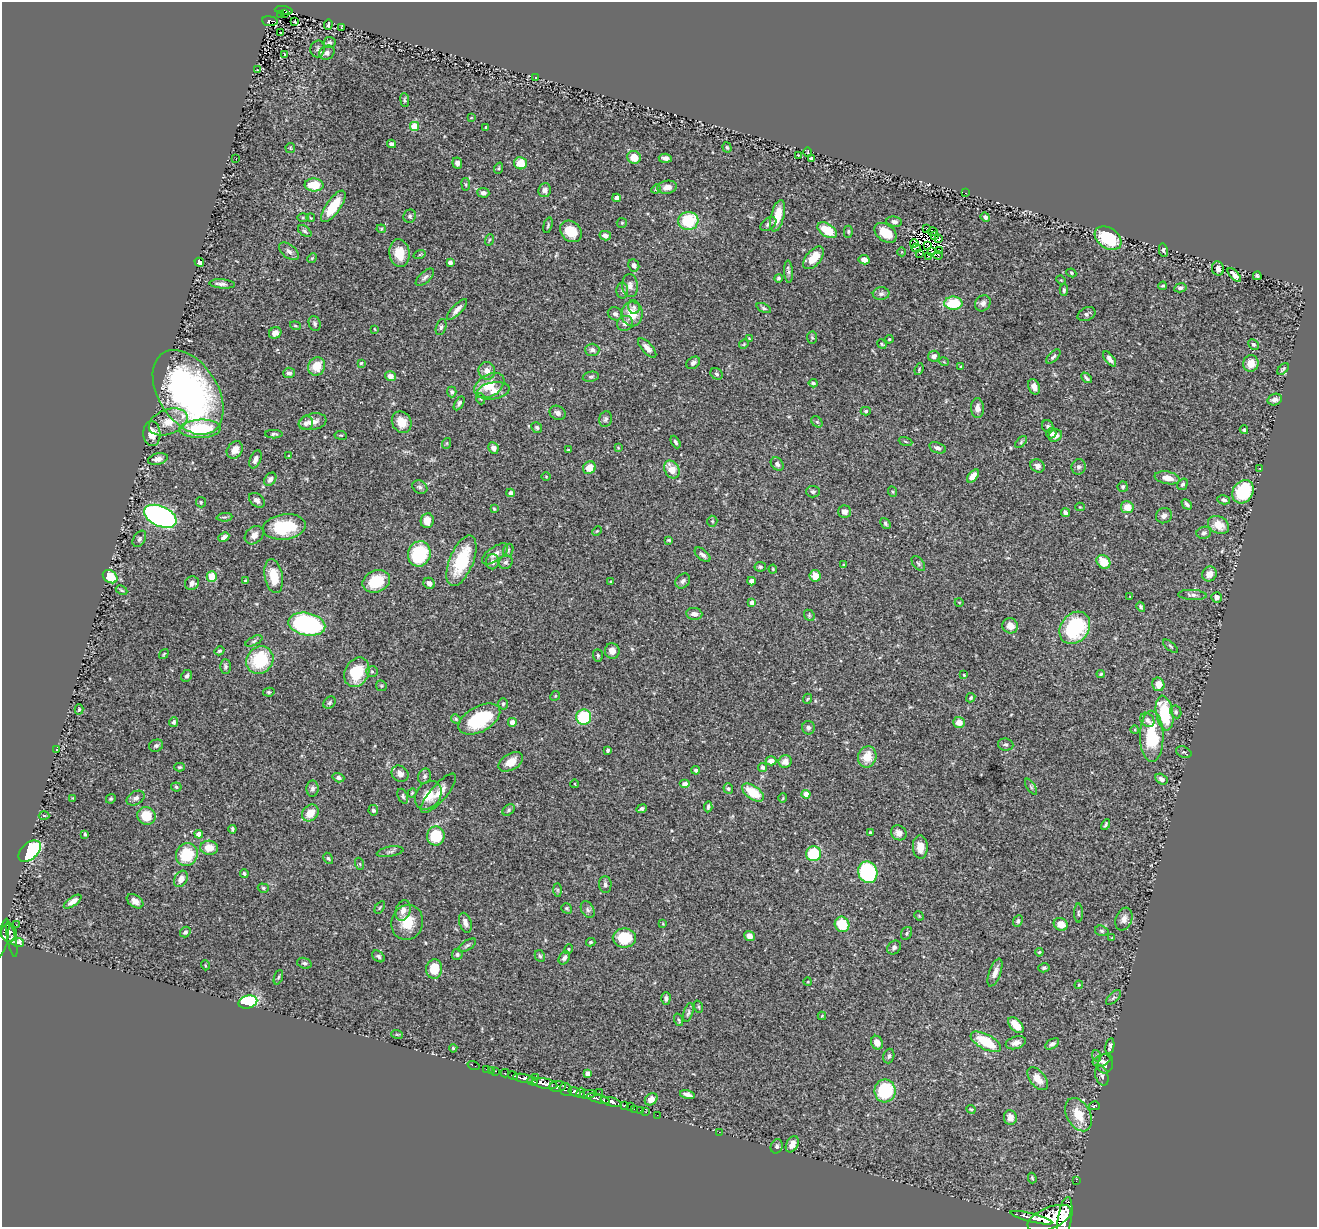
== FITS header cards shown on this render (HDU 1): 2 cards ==
NAXIS1  =                 1315
NAXIS2  =                 1225

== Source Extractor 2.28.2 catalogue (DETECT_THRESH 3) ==
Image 1315 x 1225 px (HDU 1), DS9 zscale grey, 1 PNG px = 1 image px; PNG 1319 x 1229 px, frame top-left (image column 1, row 1225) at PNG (2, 2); each listed source drawn as its Kron ellipse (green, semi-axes under 4 px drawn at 4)
Background 0.881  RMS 0.024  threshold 0.0731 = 3 sigma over >= 5 px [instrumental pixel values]
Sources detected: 451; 3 with non-positive FLUX_AUTO (blend fragments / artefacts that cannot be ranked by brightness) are neither listed nor drawn; the other 448 listed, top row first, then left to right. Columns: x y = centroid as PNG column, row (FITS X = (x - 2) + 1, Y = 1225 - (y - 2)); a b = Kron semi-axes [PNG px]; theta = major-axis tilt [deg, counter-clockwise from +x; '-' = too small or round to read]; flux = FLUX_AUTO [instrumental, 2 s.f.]
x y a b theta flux
284 10 9 3 -7 110
284 13 4 3 - 30
280 15 3 3 - 30
270 21 8 5 -6 210
294 22 3 3 - 4.1
328 25 5 3 - 2.5
342 27 3 2 - 1.2
280 32 3 3 - 4
330 42 6 5 - 3.1
318 49 8 7 - 4.5
327 53 8 6 31 6.8
285 54 3 3 - 9.1
258 70 3 2 - 1
536 77 2 2 - 1.3
405 100 7 4 -83 2.5
471 118 4 2 - 1.1
414 126 4 4 - 50
486 127 3 3 - 2.4
392 144 4 4 - 5.1
727 147 5 4 - 2.8
290 148 5 5 - 1.9
808 152 5 3 - 1.2
798 155 3 2 - 1
634 157 7 6 - 23
665 158 6 4 -4 6.8
236 159 2 2 - 1
811 159 4 3 - 5.7
457 163 6 5 - 5.5
521 163 6 6 - 25
499 168 6 3 71 2
466 184 6 3 -81 1.8
314 185 9 6 -1 37
667 187 10 6 9 11
656 189 5 4 - 2
545 190 7 6 - 5.7
483 193 6 5 - 5.9
966 193 3 2 - 39
617 198 4 4 - 9.6
333 206 18 7 55 48
410 216 7 6 - 3.7
778 216 16 6 76 32
303 217 6 4 0 1.9
985 217 5 4 - 4.4
311 218 4 3 - 1.3
688 221 10 9 - 71
894 222 8 5 -8 5.7
622 223 5 5 - 1.9
768 224 9 5 36 5.5
548 225 8 3 73 2.6
381 229 4 4 - 1.7
926 229 2 2 - 8.1
827 230 11 6 -32 41
305 231 8 4 -37 3.3
571 231 12 9 -44 35
848 232 6 4 -89 2.2
932 232 5 2 - 3.6
886 233 12 8 -37 37
605 236 6 4 -14 6.6
934 236 2 2 - 0.59
1108 238 14 10 -33 77
939 239 3 2 - 2
489 240 6 3 71 2
914 243 4 2 - 5
927 245 3 2 - 2.1
916 248 5 3 - 0.28
1163 250 7 4 -78 2.8
289 251 11 6 -38 6.7
940 251 4 2 - 2
902 252 4 3 - 1.1
931 252 3 2 - 0.66
399 253 14 10 -82 29
920 253 3 2 - 1.1
420 255 6 3 20 1.8
938 255 5 2 - 1.9
928 256 2 2 - 1.6
312 258 5 4 - 1.7
814 258 13 7 51 31
864 260 5 4 - 14
199 262 5 4 - 4.4
450 263 4 4 - 6.5
634 265 6 5 - 6
1218 268 7 6 - 8.4
788 272 11 4 -86 4.8
1071 273 5 4 - 2.1
1234 275 8 4 -47 8.1
1257 276 4 4 - 3.1
425 277 11 5 42 5
778 278 4 4 - 2.8
1061 280 5 3 - 1.5
222 284 13 4 -5 5.5
630 286 11 8 -84 8.6
1163 286 4 3 - 2
1180 288 6 4 12 4
622 290 8 6 -89 3.8
1064 290 6 4 89 3
881 294 8 6 9 5.4
953 303 9 6 1 61
983 303 8 7 - 6.5
634 307 7 6 - 4.1
764 308 8 4 -25 3.2
457 310 13 5 46 8.7
615 314 7 6 - 4.5
632 314 12 10 -88 30
1086 314 9 6 26 5.2
315 323 8 5 -71 3.8
625 323 8 7 - 7.1
295 326 5 4 - 1.9
441 327 8 5 75 3.9
374 329 3 2 - 1.3
275 333 6 5 - 7
749 338 3 2 - 1.1
812 338 6 5 - 2.4
889 339 4 4 - 1.6
744 344 5 4 - 1.7
882 344 5 4 - 2
1253 344 6 4 -45 3.3
647 348 12 5 -48 8.7
592 350 7 6 - 5.4
934 356 6 5 - 6.6
1053 356 9 4 46 3.6
1110 359 9 4 -51 6.9
944 362 5 3 - 1.3
361 363 3 3 - 1.6
693 363 7 5 34 4.5
1251 363 8 7 - 18
317 366 9 8 - 28
961 366 4 3 - 1.6
919 369 6 4 68 1.8
1283 369 7 4 45 2.8
487 371 9 8 - 11
289 373 6 5 - 4.8
717 374 7 5 -32 3.5
390 376 5 5 - 8.3
591 377 8 5 10 3.4
1086 378 6 3 -46 3.3
813 383 4 3 - 2.6
489 385 16 11 31 31
1034 387 8 5 -69 9.1
493 391 16 8 9 15
188 392 47 29 -57 460
452 392 5 4 - 3.4
481 399 5 3 - 1.8
1275 400 7 5 18 7.1
459 403 8 4 59 4.2
978 408 10 6 -88 9.7
866 411 5 4 - 2.9
558 413 8 7 - 6.2
605 419 8 6 71 4
168 422 20 12 20 26
313 422 14 8 10 13
402 422 11 9 -58 19
817 422 6 5 - 2.5
306 423 7 7 - 6.5
1048 426 6 5 - 3.2
537 428 6 5 - 2.8
200 429 21 9 2 93
1244 430 4 4 - 3.6
1051 433 5 5 - 6.1
152 434 12 8 -87 16
274 434 9 4 1 3.3
341 435 6 3 -8 1.5
1055 436 7 5 27 9.6
905 441 7 3 -19 1.7
675 442 7 4 -62 3.2
1021 442 7 4 47 2.7
447 443 5 3 - 1.6
493 448 6 5 - 8.2
618 448 3 3 - 1.3
938 448 9 5 -17 5.5
235 450 9 7 54 13
568 450 3 2 - 1.6
289 456 4 3 - 1.8
158 459 10 5 14 7.6
255 459 9 5 67 8.5
777 464 7 5 -47 4.8
1037 466 7 6 - 6.4
1078 467 8 7 - 4.9
589 468 6 6 - 23
1260 468 2 2 - 1.2
672 470 9 7 -58 22
973 476 7 4 50 15
546 477 4 3 - 1.3
1167 478 13 6 -11 16
270 479 7 5 52 6.6
1183 484 6 5 - 3
420 487 8 6 -31 4.8
1123 487 5 5 - 3.4
813 492 7 5 -2 3.5
893 492 5 3 - 1.9
1243 492 12 10 55 91
510 493 4 4 - 6.8
257 500 9 6 -40 6.1
1224 500 7 4 -13 4.3
201 502 5 5 - 2.1
1187 504 6 4 -45 4.1
1080 507 4 4 - 1.5
1127 507 6 6 - 20
494 509 4 3 - 1.9
844 512 6 6 - 7.5
1065 512 5 3 - 3.8
160 516 17 10 -24 520
1164 516 8 7 - 7.4
224 517 8 3 4 2.2
427 521 7 6 - 13
712 521 5 5 - 2.1
885 523 6 4 -49 3.2
1218 525 11 8 -28 23
284 527 21 12 7 78
597 531 5 3 - 1.4
1204 533 7 6 - 4.4
254 535 10 8 41 9.6
224 537 6 4 26 6.7
139 539 9 5 59 3.9
669 540 3 3 - 1.9
508 550 7 5 69 2.8
419 554 13 11 71 110
495 554 15 7 35 10
703 555 9 5 -40 6
461 561 27 12 68 92
492 562 7 6 - 7.7
506 562 7 6 - 4
1103 562 7 6 - 28
918 564 9 5 -53 3.4
844 565 3 3 - 2.2
760 567 6 4 10 2.8
773 569 4 4 - 1.6
1209 574 7 7 - 13
274 576 17 9 -79 37
815 576 6 5 - 15
110 577 8 6 -36 42
212 577 5 5 - 28
245 580 3 2 - 1.6
376 581 14 10 23 53
683 581 8 6 47 5.2
751 581 4 4 - 8.5
611 582 3 3 - 1.9
192 583 7 6 - 7.5
429 583 6 5 - 8.1
122 590 6 4 -27 2.8
1192 595 14 5 -3 5.6
1130 597 2 2 - 1.1
1217 597 5 5 - 9.3
959 602 4 3 - 1.1
752 603 4 4 - 9.1
1141 607 5 4 - 2.8
694 614 8 6 -6 9
809 615 6 4 -48 2.3
307 624 18 11 -11 260
1010 626 8 7 - 12
1075 628 17 14 51 130
254 641 9 4 26 3.4
1170 646 9 3 -41 2.4
219 651 5 4 - 2.5
612 651 7 7 - 13
164 654 5 3 - 1.6
598 655 6 5 - 2.7
260 660 14 13 - 92
225 667 7 5 -89 3.3
372 671 6 5 - 3.2
357 672 15 12 64 58
1101 674 4 4 - 2.2
964 675 3 2 - 1.3
187 676 6 5 - 4.7
1158 684 7 6 - 17
381 686 5 5 - 2
269 692 6 4 13 2.2
555 696 5 4 - 1.8
971 698 5 4 - 2.3
807 699 5 3 - 1.5
330 703 7 5 46 3.3
503 704 5 5 - 2.6
79 709 5 4 - 2.2
1176 712 6 5 - 3.6
1165 713 17 8 -80 93
584 717 7 7 - 100
456 719 5 4 - 2
479 719 23 12 29 110
1147 720 8 6 -49 5.6
174 722 5 4 - 3.2
512 722 4 4 - 12
959 722 6 5 - 15
808 728 7 6 - 4.1
1135 730 4 3 - 1.3
1152 736 25 11 -90 84
1006 745 8 6 -9 3.6
156 746 7 6 - 4.8
56 750 3 2 - 1.4
608 750 4 3 - 2.8
1184 752 8 5 -24 3.5
867 757 11 9 70 30
771 761 5 4 - 11
511 762 13 8 31 23
785 762 6 6 - 12
179 767 5 4 - 2.2
762 767 4 4 - 4.6
696 770 4 4 - 3.9
400 774 9 7 -40 9.3
425 776 8 6 67 4.1
338 778 6 4 -18 5.2
1161 779 6 5 - 5.2
575 784 4 3 - 1.1
685 784 5 4 - 8.7
176 787 5 4 - 2.5
1031 787 9 3 -57 2.7
312 789 8 6 87 4.9
728 789 5 5 - 2.6
412 793 5 4 - 1.6
438 793 25 8 49 22
753 793 12 7 -36 47
806 794 4 4 - 25
428 795 15 12 54 27
403 796 8 5 -68 3.4
73 798 4 3 - 1.3
136 798 9 6 28 5.4
783 798 5 3 - 1.3
111 799 5 4 - 2.4
708 807 5 3 - 3.4
641 809 5 3 - 3.9
373 810 5 5 - 3.8
509 810 7 5 43 3
310 813 9 7 47 23
44 816 5 3 - 1.9
146 816 9 8 - 39
1106 825 6 3 61 2.7
232 829 4 3 - 2.5
870 833 3 3 - 2.8
899 833 8 7 - 10
85 834 3 3 - 1.9
199 834 4 4 - 12
436 836 9 8 - 63
920 847 11 7 -86 16
209 848 9 7 -6 21
30 851 13 8 41 180
390 852 13 5 9 4.9
814 854 7 7 - 63
187 855 12 10 61 57
328 858 6 4 -59 2.5
360 864 6 4 -71 1.8
868 872 11 9 -68 160
244 873 4 3 - 2.6
181 879 9 6 61 13
605 884 8 6 -88 5.4
263 888 6 4 -18 2.8
557 890 7 4 -89 2.6
135 901 9 6 -34 9.2
73 902 10 4 35 8.8
380 907 7 3 55 1.9
567 908 6 4 -37 2.7
403 910 10 7 73 10
588 910 9 6 -61 4.5
1078 913 9 3 -90 2.6
919 916 5 4 - 1.6
1124 919 12 8 70 9.5
1018 921 6 4 66 3.3
407 922 18 15 71 38
465 923 10 6 -72 8.2
663 924 4 3 - 1.3
842 924 8 7 - 42
1061 924 7 6 - 21
16 925 2 2 - 13
1102 931 7 5 -16 3.1
185 932 5 5 - 3.9
9 933 9 8 - 1100
907 933 7 5 57 2.7
749 936 5 5 - 11
3 937 19 5 79 640
624 938 11 9 1 58
1112 938 4 4 - 1.8
12 940 18 4 -78 400
17 942 6 4 -14 470
591 942 5 3 - 2.2
467 945 10 4 34 3.6
894 948 7 6 - 4.6
568 949 5 4 - 1.9
1039 952 4 3 - 1.6
457 954 5 5 - 3.3
378 956 7 5 -38 4
540 956 6 5 - 2.7
564 958 7 5 59 5.2
304 963 7 5 -19 3.6
205 965 5 3 - 1.4
1044 968 5 4 - 3.2
434 969 9 8 - 34
995 972 15 6 70 10
278 977 7 4 71 2.4
808 982 4 3 - 1.2
1079 985 4 4 - 1.8
666 998 6 4 88 4.4
1113 998 9 4 44 3.1
248 1002 9 6 16 160
699 1007 6 4 -72 2.2
688 1013 10 4 74 3.7
822 1016 4 4 - 1.5
678 1020 6 3 -72 1.9
1016 1025 9 5 -47 26
397 1034 6 3 -19 1.8
986 1042 17 7 -28 65
877 1043 7 5 -67 12
1016 1043 10 6 17 9
1052 1044 8 4 32 4.8
1110 1046 8 3 79 4.1
453 1048 4 4 - 1.7
889 1056 7 5 73 3.9
1097 1056 6 4 -72 2.3
1102 1061 9 5 20 4.4
1105 1064 10 7 77 7.6
473 1065 6 2 -19 19
486 1069 2 2 - 12
491 1070 2 2 - 11
496 1071 3 2 - 39
505 1073 4 3 - 120
588 1073 4 4 - 9.4
1102 1075 10 6 -73 5.3
513 1076 5 3 - 280
536 1077 3 2 - 8.4
523 1078 10 3 -10 860
1038 1079 13 7 -51 19
532 1081 5 3 - 310
545 1084 13 5 -11 1800
557 1087 8 5 5 1100
566 1090 7 5 -58 520
885 1091 11 10 - 110
574 1092 6 4 -17 630
599 1092 2 2 - 46
581 1093 5 3 - 300
588 1094 8 3 7 230
687 1094 7 4 -14 7
598 1099 12 3 -15 1000
651 1099 7 5 40 12
611 1102 11 4 -15 1300
625 1105 3 2 - 110
631 1106 3 2 - 44
1094 1106 6 3 16 2.1
634 1109 2 2 - 15
971 1109 4 3 - 1.6
640 1110 2 2 - 17
646 1112 2 2 - 15
657 1115 2 2 - 17
1078 1115 18 11 -61 36
1010 1118 7 6 - 12
719 1132 2 2 - 5.7
792 1144 9 6 63 11
777 1146 7 6 - 3.5
1032 1178 5 3 - 2.1
1076 1181 2 2 - 8.2
1031 1218 22 3 -14 1600
1049 1218 23 10 23 5700
1065 1219 22 7 81 3200
At the frame edge (FLAGS 8, measured only in part): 2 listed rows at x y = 3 937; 1065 1219
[3 non-positive-flux detections neither listed nor drawn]